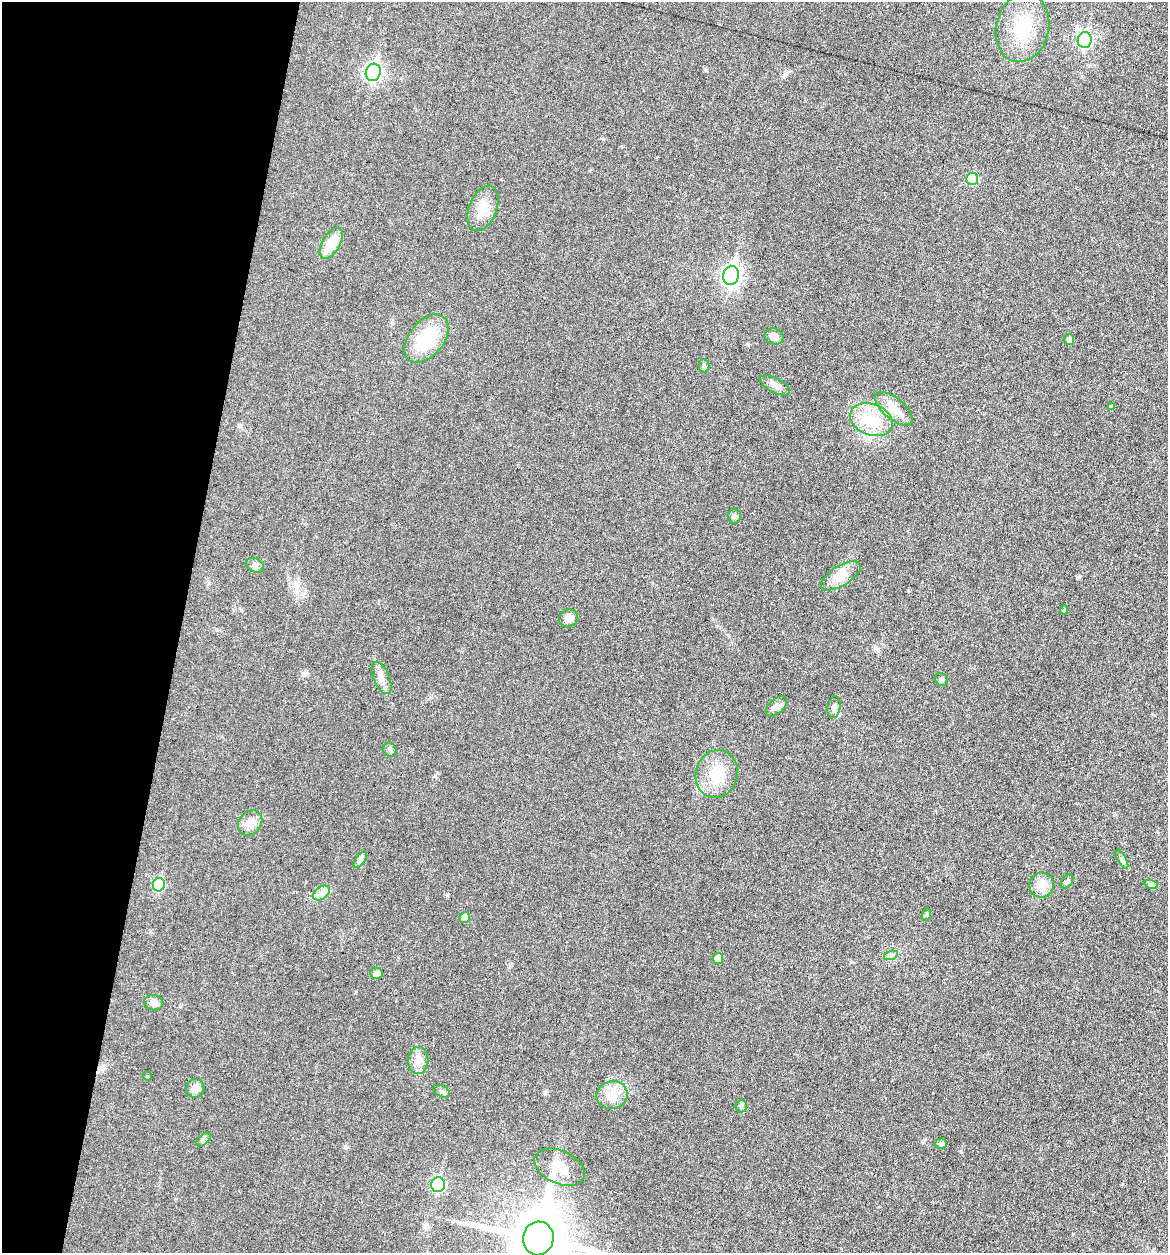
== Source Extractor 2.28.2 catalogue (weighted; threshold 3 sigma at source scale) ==
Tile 9 of 4 x 4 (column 1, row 3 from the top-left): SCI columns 119-1284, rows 1254-2504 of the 5027 x 5007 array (HDU 1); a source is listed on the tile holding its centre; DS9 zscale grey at full resolution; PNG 1170 x 1255 px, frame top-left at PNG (2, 2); each listed source drawn as its Kron ellipse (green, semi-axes under 4 px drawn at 4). Shown black and unused: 15% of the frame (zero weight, under 3 of 6 exposures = <1% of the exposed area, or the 3 px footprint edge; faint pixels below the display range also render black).
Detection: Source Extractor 2.28.2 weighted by HDU 2 'WHT'; one run over the whole footprint, this tile lists its part. Background 0.0454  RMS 0.0044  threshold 0.0179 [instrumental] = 3 sigma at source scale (4.09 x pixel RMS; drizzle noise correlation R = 1.36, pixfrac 0.8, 0.05/0.05 arcsec/px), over >= 5 px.
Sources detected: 52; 1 inside a brighter listed object's ellipse — not listed separately; the other 51 listed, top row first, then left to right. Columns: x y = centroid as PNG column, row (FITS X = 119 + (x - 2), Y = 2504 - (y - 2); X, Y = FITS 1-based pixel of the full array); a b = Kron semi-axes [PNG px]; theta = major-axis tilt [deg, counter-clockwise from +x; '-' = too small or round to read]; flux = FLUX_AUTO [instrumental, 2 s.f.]
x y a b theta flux
1023 28 35 26 77 19
1085 40 8 7 - 57
373 72 9 7 74 93
972 179 6 6 - 15
483 208 24 13 68 7.1
331 243 17 9 60 8.2
731 275 9 7 76 140
774 336 9 7 -21 2.2
426 339 28 17 51 19
1069 339 5 5 - 1.3
704 366 6 5 - 0.76
775 385 17 7 -27 2.5
1111 407 4 4 - 0.98
894 409 23 10 -40 6.4
871 420 22 15 -22 12
734 516 7 6 - 1
255 565 9 7 -29 1.2
841 576 22 10 31 5
1064 610 4 4 - 0.61
568 618 10 8 35 2.4
382 678 17 8 -66 3
941 679 7 6 - 0.85
776 706 12 7 43 1.9
834 707 11 6 82 1.6
390 750 7 6 - 0.97
717 774 24 21 75 12
250 823 13 11 52 3.2
1122 859 10 4 -61 0.97
360 860 9 4 55 1.2
1067 881 8 5 55 0.88
1151 884 7 4 -19 0.87
159 885 7 6 - 21
1042 885 12 12 - 6
321 893 9 6 35 1.8
927 914 6 4 71 0.57
465 918 5 5 - 4.2
891 955 7 4 19 0.87
718 958 5 5 - 4.1
376 973 6 5 - 1.6
154 1003 9 7 -11 2.2
418 1060 13 10 89 3.3
147 1076 5 3 - 0.38
195 1088 9 9 - 2.4
441 1091 9 5 -27 1.1
612 1095 16 14 10 5.6
741 1106 6 6 - 0.89
203 1139 8 5 46 0.9
941 1144 6 5 - 0.72
560 1167 27 16 -25 7.4
438 1185 7 7 - 43
538 1238 17 15 77 2500
Isophote crosses this tile's border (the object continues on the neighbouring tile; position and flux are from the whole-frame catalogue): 1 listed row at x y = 538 1238
Unlisted compact peaks at least as high as the median listed source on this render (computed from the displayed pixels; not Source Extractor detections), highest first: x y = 705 69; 1078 577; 545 1093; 435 776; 347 1147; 447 895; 303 673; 747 344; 209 583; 392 323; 241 610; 786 74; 961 1152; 923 1142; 875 648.